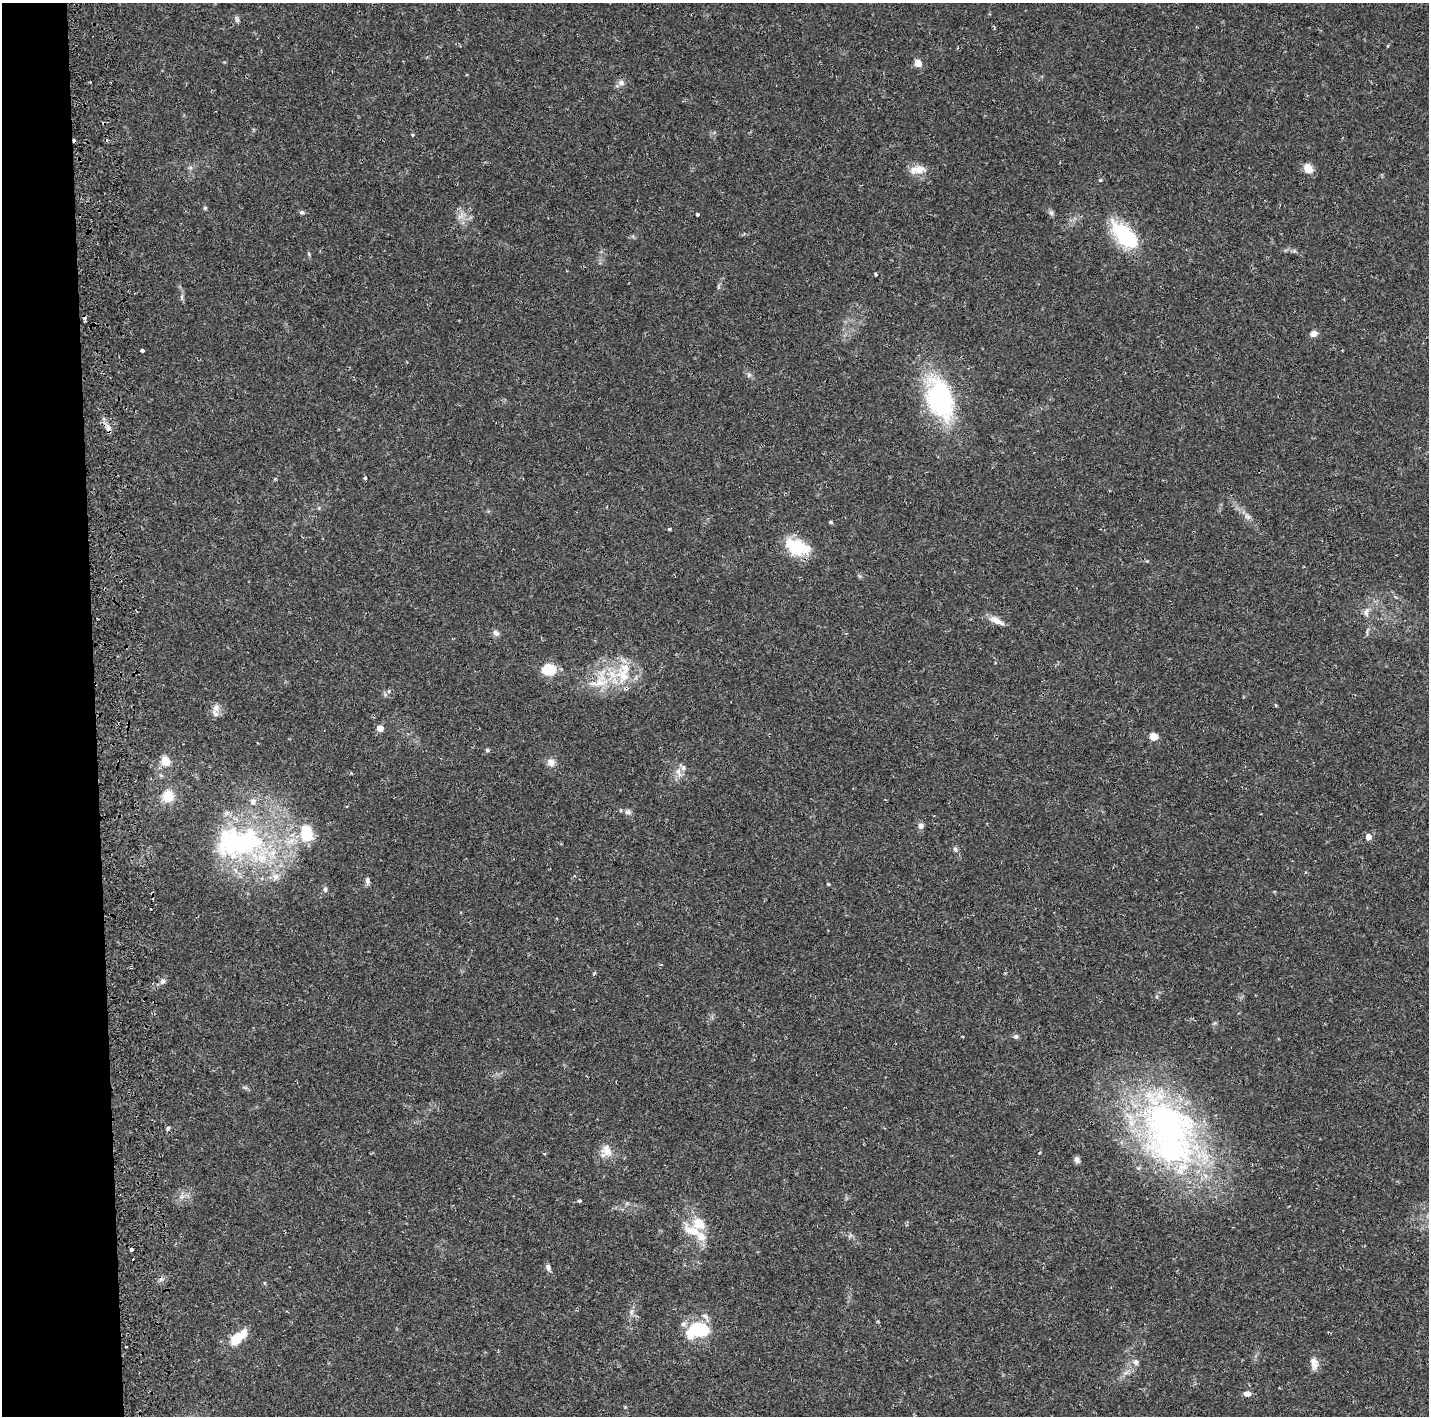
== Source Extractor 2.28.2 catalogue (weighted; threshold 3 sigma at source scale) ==
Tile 4 of 3 x 3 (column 1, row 2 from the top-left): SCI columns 223-1649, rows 1543-2956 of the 4778 x 4489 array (HDU 1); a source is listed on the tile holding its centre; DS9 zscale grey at full resolution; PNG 1431 x 1418 px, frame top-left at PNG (2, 3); no overlay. Shown black and unused: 7% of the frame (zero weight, under 2 of 3 exposures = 4% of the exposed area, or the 3 px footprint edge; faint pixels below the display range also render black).
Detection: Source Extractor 2.28.2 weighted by HDU 2 'WHT'; one run over the whole footprint, this tile lists its part. Background 0.0505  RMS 0.0035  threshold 0.0159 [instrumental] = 3 sigma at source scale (4.5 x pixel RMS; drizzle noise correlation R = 1.50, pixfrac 1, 0.0396/0.0396 arcsec/px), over >= 5 px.
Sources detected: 94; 3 inside a brighter object's white glare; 7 cosmic-ray / hot-pixel residue — not listed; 11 inside a brighter listed object's ellipse — not listed separately; the other 73 listed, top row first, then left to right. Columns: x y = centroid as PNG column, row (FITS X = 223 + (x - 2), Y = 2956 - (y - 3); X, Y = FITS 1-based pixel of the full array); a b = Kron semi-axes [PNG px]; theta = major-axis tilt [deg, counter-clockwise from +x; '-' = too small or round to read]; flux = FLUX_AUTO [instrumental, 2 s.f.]
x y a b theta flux
236 19 11 4 -85 0.8
918 63 5 5 - 7.2
90 82 3 2 - 0.37
621 82 8 8 - 1.4
413 135 4 3 - 0.45
1308 168 11 8 -57 3.9
917 170 22 10 9 4.1
205 208 5 4 - 0.47
302 212 6 5 - 0.69
1051 213 8 6 -68 0.8
697 214 3 3 - 0.89
461 215 13 7 63 2.1
1125 236 36 17 -46 25
309 254 6 4 -71 0.44
876 274 3 3 - 0.62
182 297 8 4 -82 0.74
84 318 4 3 - 1.6
1313 334 8 7 - 1.8
142 350 4 3 - 1
749 375 7 6 - 0.81
939 399 36 20 -70 59
108 428 12 6 -81 1.8
365 478 4 3 - 0.74
1248 517 9 5 -2 1.1
831 522 5 4 - 0.59
669 529 3 3 - 0.42
797 547 31 18 -20 13
1147 561 4 4 - 0.34
1366 612 13 6 85 1.6
997 621 22 8 -27 3
496 633 10 7 -38 1.2
549 670 15 11 7 9.2
624 677 22 18 -48 11
600 683 23 12 9 7.8
389 691 6 4 89 0.48
1276 705 4 3 - 0.43
216 707 11 8 65 2
380 728 6 5 - 3.1
1153 736 8 8 - 2.8
487 750 5 5 - 0.52
165 761 6 5 - 15
551 762 11 9 -37 2.3
679 772 15 6 -69 2.2
351 773 4 3 - 0.37
168 796 6 6 - 14
628 812 8 6 14 1
921 826 7 7 - 1.4
1368 837 5 5 - 2.7
240 842 73 46 12 71
955 849 7 6 - 0.81
367 881 9 5 -86 1.1
325 889 8 5 -89 0.93
163 981 10 7 64 1.3
1016 1036 7 6 - 0.79
245 1087 7 4 -19 0.62
168 1128 6 5 - 0.59
1169 1133 97 61 -69 130
607 1151 17 13 -56 4.3
1077 1160 8 6 -70 1.1
182 1196 7 5 46 1
579 1201 4 3 - 0.94
698 1224 28 17 2 7.5
131 1250 4 3 - 3.3
548 1267 8 6 -77 1.1
265 1283 6 4 -88 0.36
631 1312 9 6 -85 1.2
706 1317 15 7 -54 1.9
700 1329 11 8 -13 26
237 1338 20 9 39 10
126 1347 2 2 - 0.34
1136 1362 8 7 - 1.3
1314 1363 17 9 -81 2.7
1247 1394 9 7 -4 1.6
Overlapping masked pixels (flux is a lower limit): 2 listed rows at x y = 84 318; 600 683